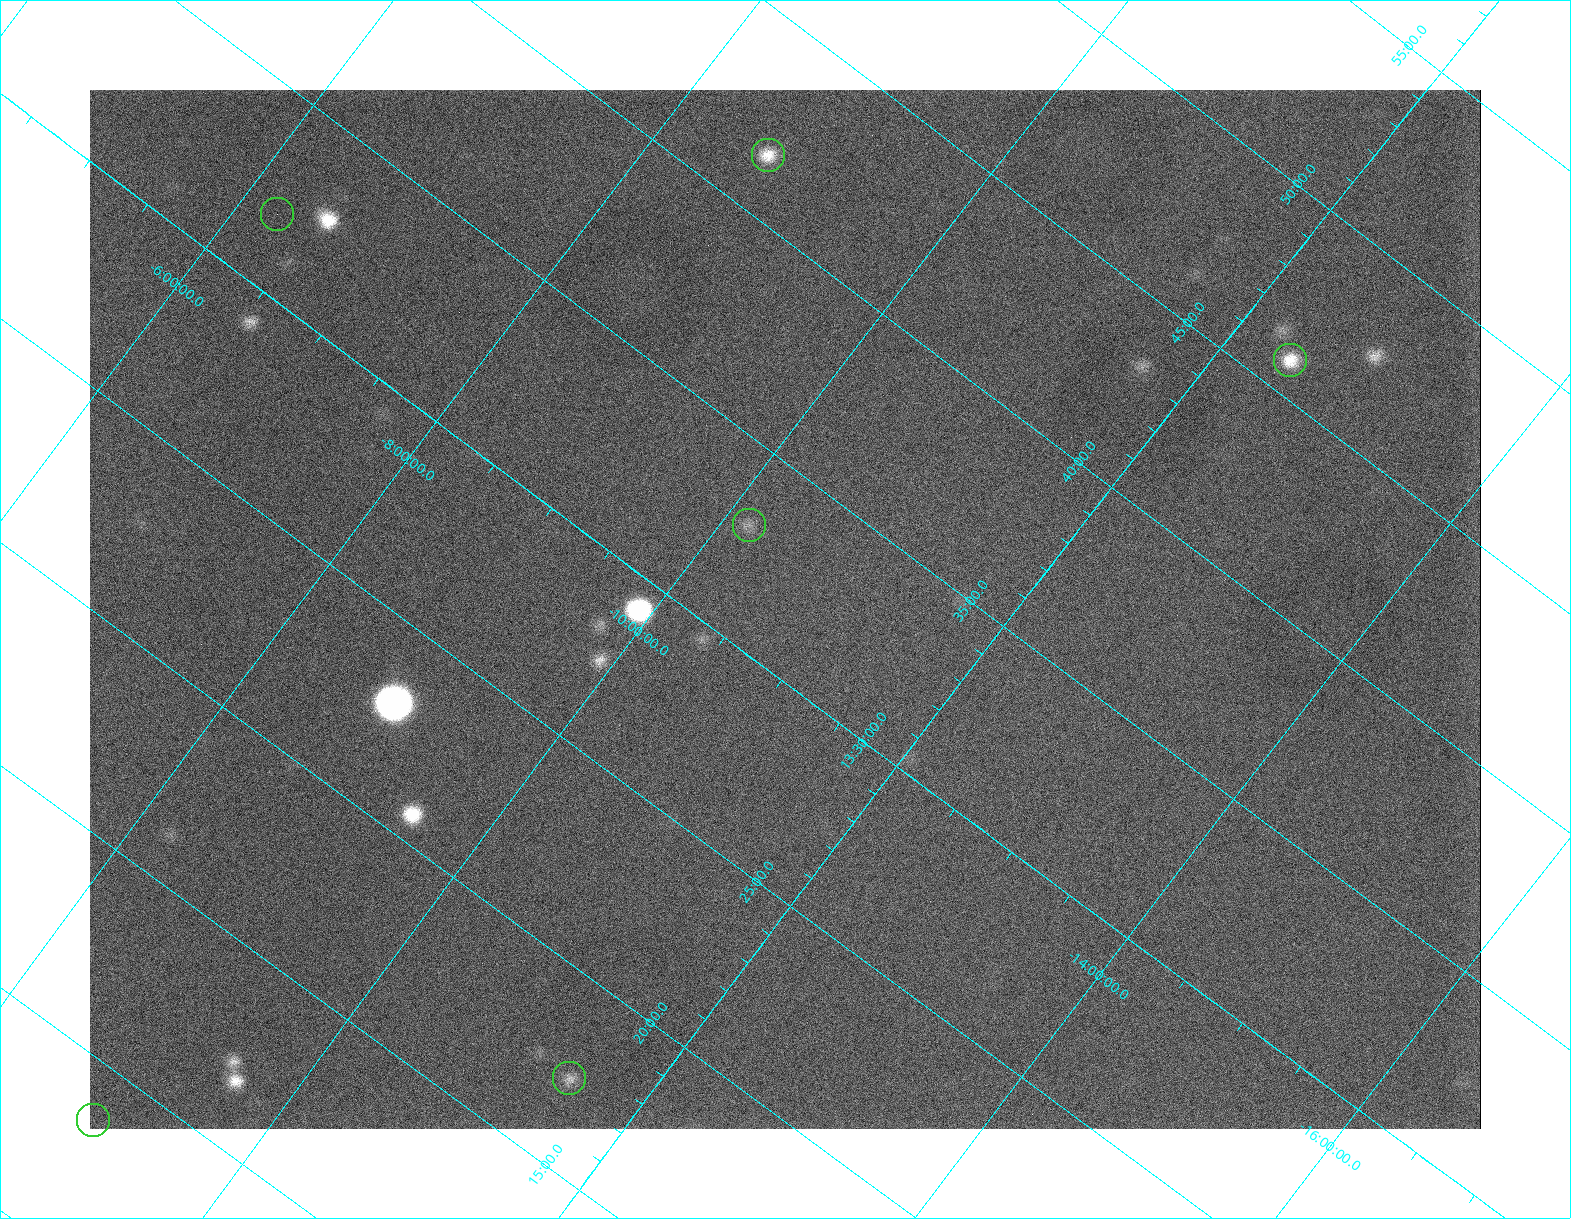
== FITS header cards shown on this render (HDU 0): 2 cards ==
NAXIS1  =                 1391
NAXIS2  =                 1039

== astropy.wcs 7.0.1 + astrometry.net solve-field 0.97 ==
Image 1391 x 1039 px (HDU 0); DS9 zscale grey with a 90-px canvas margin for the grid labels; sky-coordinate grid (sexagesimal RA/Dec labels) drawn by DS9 from the SOLVED WCS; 6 Tycho-2 reference stars matched to detected sources circled (green)
Header WCS: none
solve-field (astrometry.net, Tycho-2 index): SOLVED blind (the file carries no WCS)
Solved WCS: RA---TAN-SIP/DEC--TAN-SIP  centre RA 13:31:41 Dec -10:43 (202.92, -10.72 deg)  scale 24.9 arcsec/px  FOV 578.2' x 435.6'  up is +53 deg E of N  parity flipped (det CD > 0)
(file carries no celestial WCS; the grid is the blind solution)
Tycho-2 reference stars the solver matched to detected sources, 6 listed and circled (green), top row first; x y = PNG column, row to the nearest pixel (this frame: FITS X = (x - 90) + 1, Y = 1039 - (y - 90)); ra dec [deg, ICRS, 3 dp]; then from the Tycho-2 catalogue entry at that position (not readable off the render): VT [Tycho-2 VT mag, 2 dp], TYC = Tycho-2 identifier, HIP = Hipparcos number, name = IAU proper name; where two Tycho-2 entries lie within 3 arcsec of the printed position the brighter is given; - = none
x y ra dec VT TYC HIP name
768 155 205.403 -8.703 5.23 5546-1582-1 66803 -
277 214 202.991 -6.256 4.90 4972-1456-1 66006 -
1290 360 206.485 -12.427 5.66 5549-1342-1 67172 -
749 525 203.242 -10.165 5.32 5548-1546-1 66098 -
569 1078 199.342 -11.484 6.63 5547-1519-1 64828 -
93 1120 197.135 -8.984 5.70 5537-1459-1 64122 -